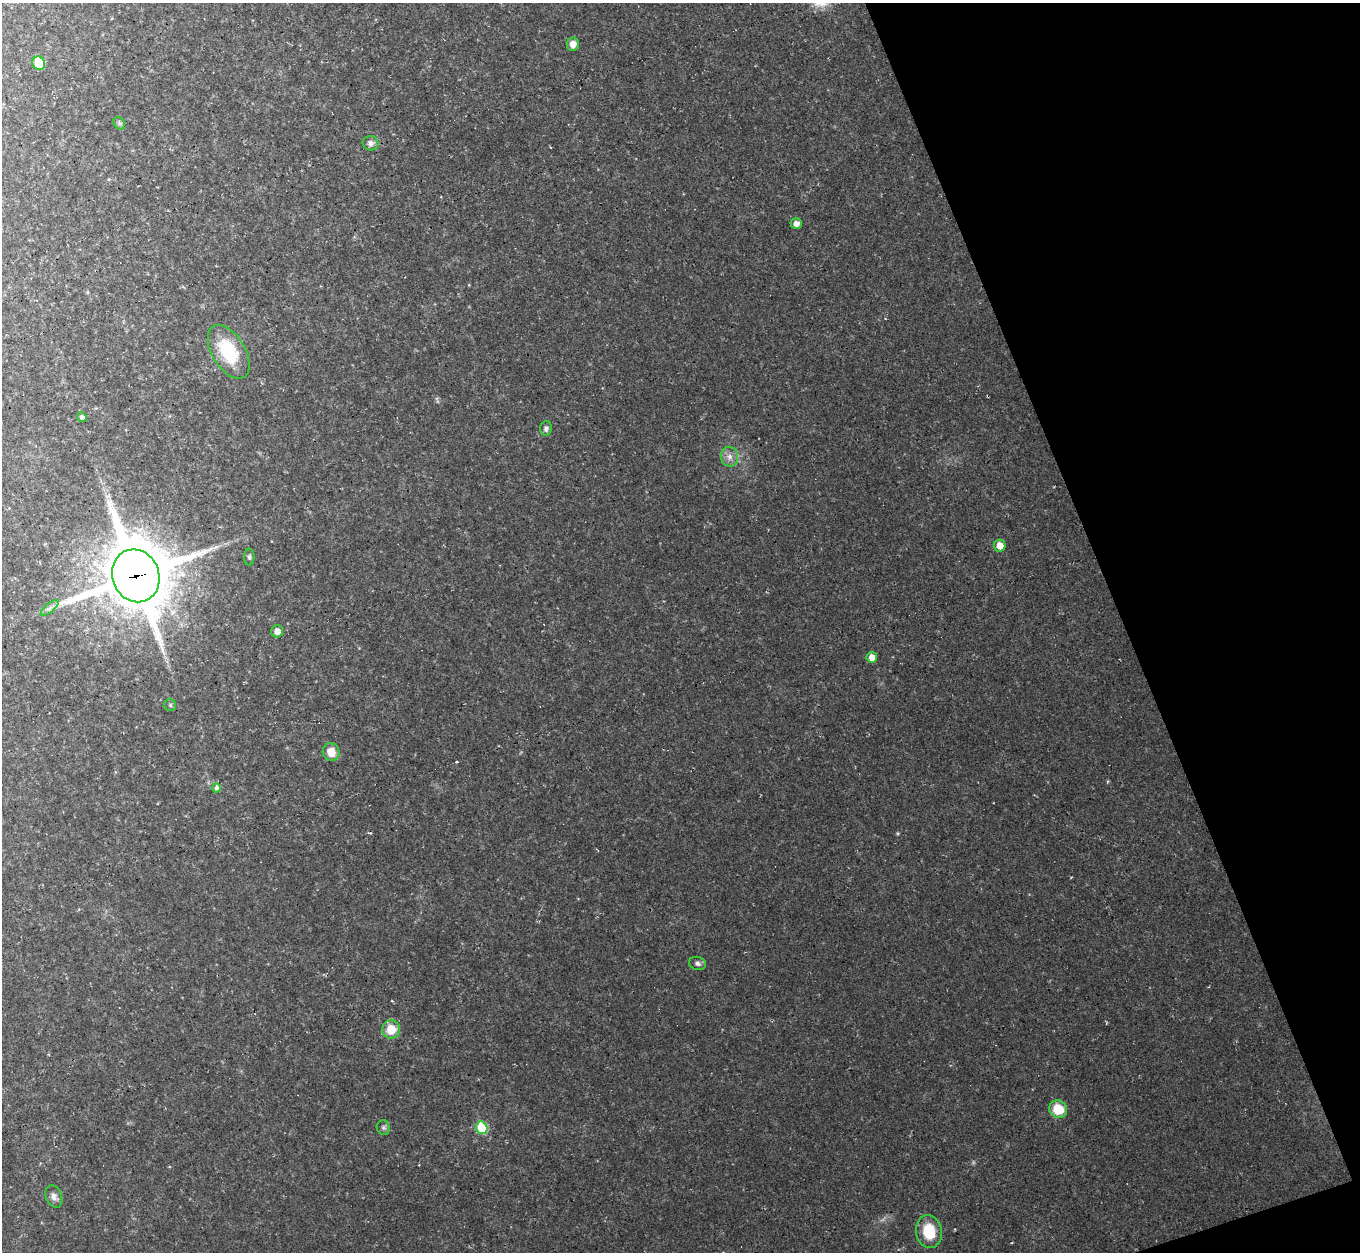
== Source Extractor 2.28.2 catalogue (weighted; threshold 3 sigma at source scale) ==
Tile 12 of 4 x 4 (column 4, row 3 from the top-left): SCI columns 4076-5433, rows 1397-2646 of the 5433 x 5419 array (HDU 1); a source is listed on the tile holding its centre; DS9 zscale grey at full resolution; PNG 1362 x 1254 px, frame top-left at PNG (2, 3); each listed source drawn as its Kron ellipse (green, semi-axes under 4 px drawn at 4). Shown black and unused: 18% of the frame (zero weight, under 2 of 3 exposures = <1% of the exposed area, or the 3 px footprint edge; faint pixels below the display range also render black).
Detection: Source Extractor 2.28.2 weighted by HDU 2 'WHT'; one run over the whole footprint, this tile lists its part. Background 0.0461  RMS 0.0073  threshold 0.0328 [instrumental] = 3 sigma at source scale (4.5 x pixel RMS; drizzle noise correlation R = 1.50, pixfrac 1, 0.05/0.05 arcsec/px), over >= 5 px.
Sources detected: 29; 4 cosmic-ray / hot-pixel residue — neither listed nor drawn; the other 25 listed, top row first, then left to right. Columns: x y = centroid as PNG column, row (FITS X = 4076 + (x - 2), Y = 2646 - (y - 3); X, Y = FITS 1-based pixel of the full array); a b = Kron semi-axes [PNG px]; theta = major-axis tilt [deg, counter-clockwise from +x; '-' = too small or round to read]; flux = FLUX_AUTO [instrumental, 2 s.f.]
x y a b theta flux
573 44 6 6 - 6.4
39 63 7 6 - 17
119 123 7 5 -48 1.4
371 143 8 7 - 3.2
796 223 5 5 - 3.9
229 352 30 16 -59 39
82 417 5 4 - 2
546 428 7 6 - 2.4
730 457 10 8 -81 4.2
1000 545 6 5 - 7.2
249 557 8 5 -90 1.4
136 576 27 23 -69 5100
50 608 11 3 40 1.8
277 631 6 6 - 4.7
872 657 5 5 - 7.3
170 705 6 6 - 1.2
331 752 9 8 - 8.8
216 788 4 4 - 4.1
698 963 9 6 -15 2.2
391 1029 9 9 - 14
1058 1109 9 8 - 18
383 1128 7 6 - 1.6
482 1128 6 5 - 37
54 1196 12 8 -68 3.4
929 1231 16 13 -81 21
Overlapping masked pixels (flux is a lower limit): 1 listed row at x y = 136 576